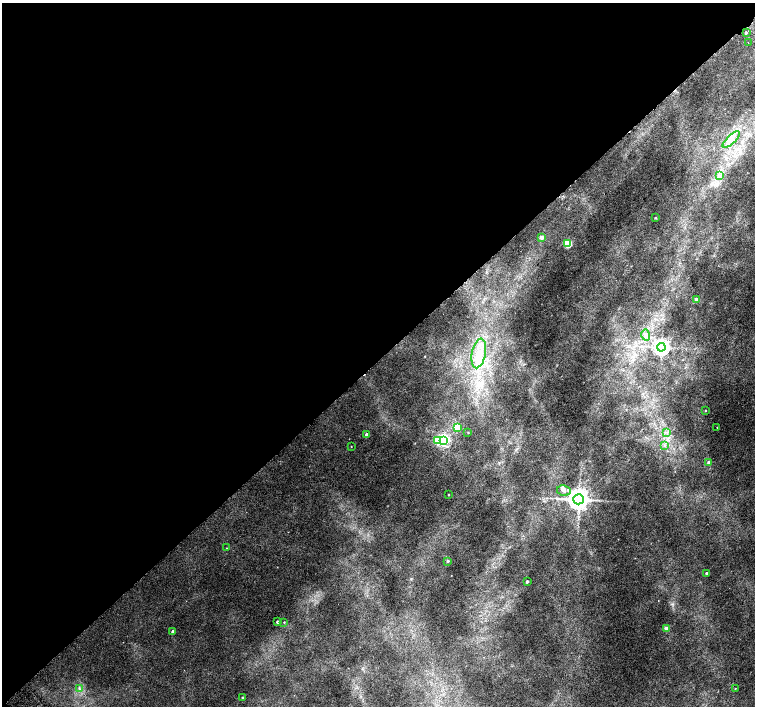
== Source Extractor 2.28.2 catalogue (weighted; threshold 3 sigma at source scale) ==
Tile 5 of 4 x 4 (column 1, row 2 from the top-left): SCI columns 51-1556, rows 3080-4486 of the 6118 x 6093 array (HDU 1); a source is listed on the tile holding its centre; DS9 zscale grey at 2 x 2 block average (1 PNG px = mean of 2 x 2 image px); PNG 757 x 708 px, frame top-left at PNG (2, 3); each listed source drawn as its Kron ellipse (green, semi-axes under 4 px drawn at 4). Shown black and unused: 51% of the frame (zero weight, under 2 of 3 exposures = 3% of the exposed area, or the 3 px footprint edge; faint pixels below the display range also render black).
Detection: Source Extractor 2.28.2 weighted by HDU 2 'WHT'; one run over the whole footprint, this tile lists its part. Background 0.00525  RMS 0.0036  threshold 0.0162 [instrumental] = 3 sigma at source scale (4.5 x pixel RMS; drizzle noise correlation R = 1.50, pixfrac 1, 0.0396/0.0396 arcsec/px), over >= 5 px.
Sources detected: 38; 1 inside a brighter object's white glare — neither listed nor drawn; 1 inside a brighter listed object's ellipse — not listed separately; the other 36 listed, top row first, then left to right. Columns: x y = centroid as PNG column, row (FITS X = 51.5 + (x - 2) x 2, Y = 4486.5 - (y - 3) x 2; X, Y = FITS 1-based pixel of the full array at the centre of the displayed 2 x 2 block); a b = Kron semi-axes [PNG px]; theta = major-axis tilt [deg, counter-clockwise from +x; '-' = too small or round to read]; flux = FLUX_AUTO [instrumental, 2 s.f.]
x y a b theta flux
746 33 2 2 - 130
748 43 2 2 - 1.1
731 139 11 4 44 5.5
719 175 4 2 - 1.1
655 218 2 2 - 0.9
541 237 3 3 - 4.8
568 244 3 3 - 39
696 299 2 2 - 4.4
646 335 6 3 -74 2.1
661 347 4 4 - 440
479 353 15 7 78 12
705 411 2 2 - 0.5
717 427 2 2 - 0.31
457 428 3 3 - 35
468 432 3 2 - 0.51
667 433 4 2 - 1.2
367 435 2 2 - 6.1
437 440 4 3 - 19
444 440 4 3 - 170
665 445 4 2 - 1
351 446 2 2 - 0.41
709 462 3 3 - 3.3
564 490 7 5 -10 3.4
448 495 2 2 - 0.6
579 499 5 5 - 830
226 548 2 2 - 0.48
448 561 3 3 - 1.6
707 573 2 2 - 3.8
527 582 2 2 - 2.5
277 622 2 2 - 1.9
284 622 3 2 - 0.46
666 628 3 3 - 9.8
173 632 2 2 - 5
79 688 3 2 - 1
735 689 2 2 - 0.44
243 698 2 2 - 2.3
Diffuse or blended objects may show on this block-average render without a row.